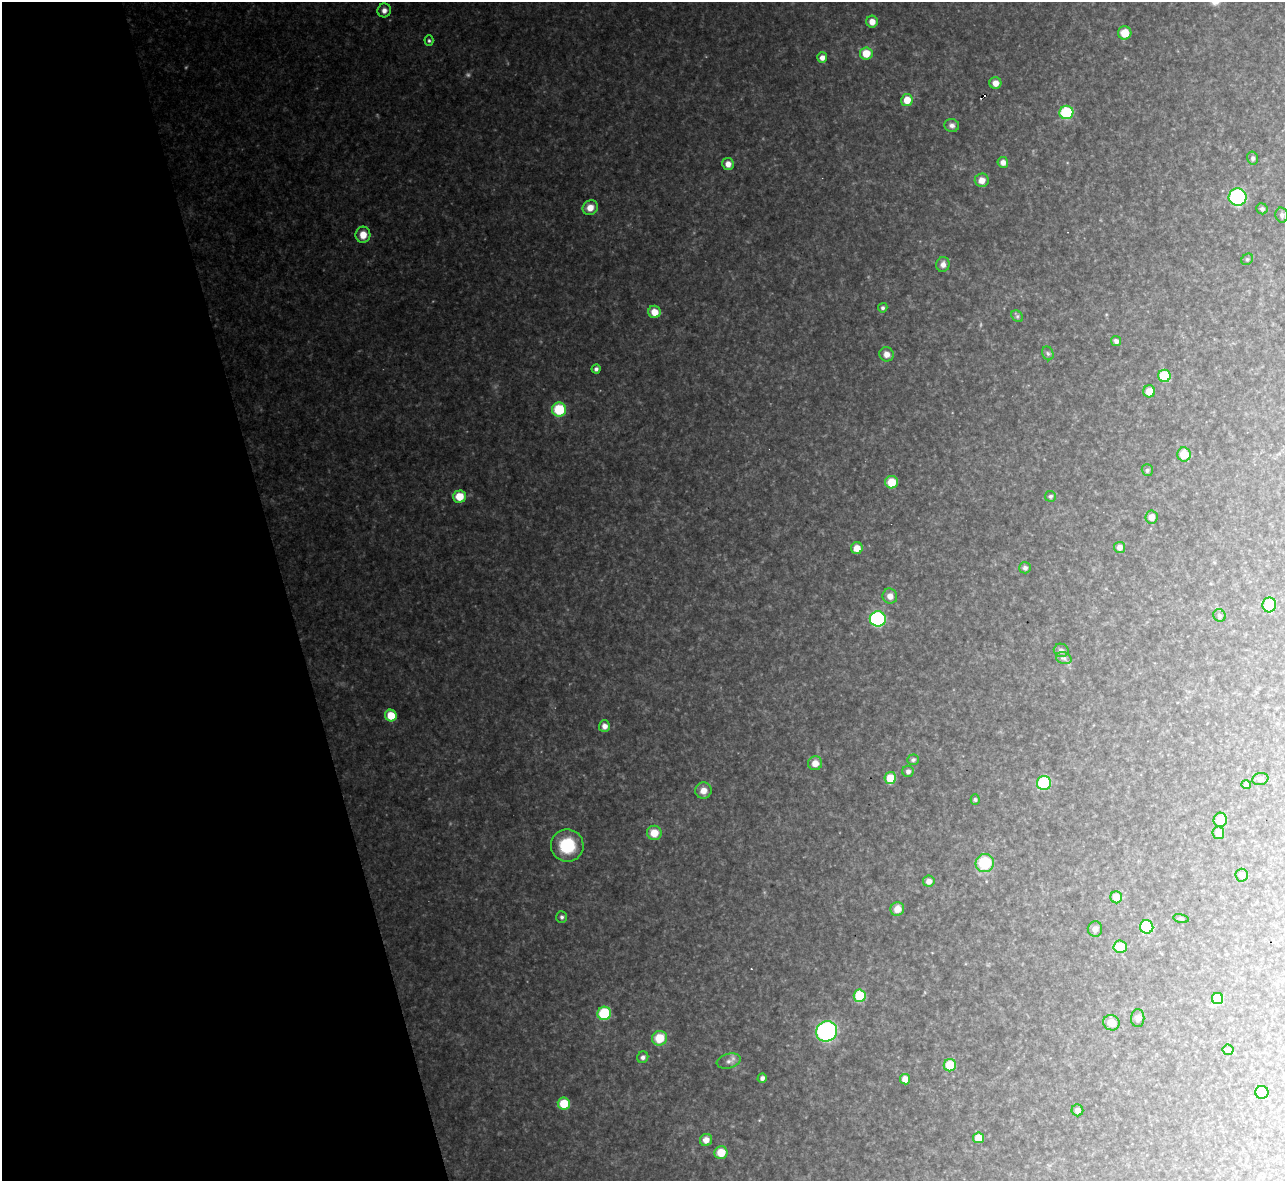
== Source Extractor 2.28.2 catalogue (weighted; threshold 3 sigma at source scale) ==
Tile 5 of 4 x 4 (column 1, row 2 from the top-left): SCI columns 1-1283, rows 2499-3677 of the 5133 x 5115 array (HDU 1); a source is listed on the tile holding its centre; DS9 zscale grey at full resolution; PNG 1287 x 1183 px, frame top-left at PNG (2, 2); each listed source drawn as its Kron ellipse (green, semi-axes under 4 px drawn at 4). Shown black and unused: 22% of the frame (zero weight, under 3 of 4 exposures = <1% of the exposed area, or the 3 px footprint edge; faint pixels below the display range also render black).
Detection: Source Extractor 2.28.2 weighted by HDU 2 'WHT'; one run over the whole footprint, this tile lists its part. Background 0.327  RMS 0.02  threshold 0.0884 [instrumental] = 3 sigma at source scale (4.5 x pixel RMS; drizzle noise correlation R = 1.50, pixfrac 1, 0.05/0.05 arcsec/px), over >= 5 px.
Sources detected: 92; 1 too faint to see at this stretch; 1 cosmic-ray / hot-pixel residue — neither listed nor drawn; the other 90 listed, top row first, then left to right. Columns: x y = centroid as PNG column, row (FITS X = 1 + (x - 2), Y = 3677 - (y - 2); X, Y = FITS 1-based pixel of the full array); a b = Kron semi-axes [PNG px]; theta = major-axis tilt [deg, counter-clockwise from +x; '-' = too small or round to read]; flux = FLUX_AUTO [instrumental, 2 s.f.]
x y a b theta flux
384 10 7 6 - 11
872 22 6 6 - 18
1125 33 7 6 - 31
429 41 5 4 - 3.3
866 53 6 6 - 34
822 57 5 5 - 10
995 83 6 6 - 16
907 100 6 6 - 28
1066 112 7 6 - 110
952 125 7 6 - 6.9
1253 158 6 5 - 5.3
1003 162 5 5 - 9.9
728 164 6 6 - 13
982 180 7 7 - 17
1238 197 9 8 - 230
590 208 8 7 - 20
1262 209 6 5 - 5.7
1282 215 7 6 - 5.7
363 235 8 7 - 24
1247 259 6 5 - 3.5
943 264 7 6 - 9.6
883 308 5 4 - 4.1
654 312 6 6 - 26
1017 316 6 5 - 3.7
1116 341 5 5 - 7.3
1048 353 7 5 -67 4.1
887 354 7 7 - 13
596 369 4 4 - 5.5
1164 376 6 6 - 80
1149 391 6 6 - 24
559 410 7 7 - 82
1184 454 7 6 - 39
1147 470 6 5 - 4.3
891 482 6 6 - 38
459 496 6 6 - 41
1050 496 5 5 - 3.9
1151 517 6 6 - 15
1119 547 5 5 - 10
857 548 6 6 - 19
1025 568 6 5 - 5.8
890 596 7 7 - 13
1269 605 7 7 - 65
1219 615 6 6 - 4.5
878 619 8 7 - 250
1061 650 7 6 - 7.8
1064 658 8 5 -19 6
391 715 6 5 - 41
604 726 6 5 - 11
913 760 6 5 - 4.6
815 763 7 7 - 19
908 771 5 5 - 7
890 778 6 5 - 41
1260 779 8 6 14 4.6
1044 783 7 7 - 85
1246 785 5 4 - 4.4
703 790 8 8 - 18
975 799 5 4 - 3.3
1220 820 7 6 - 29
654 833 7 7 - 30
1218 833 6 5 - 21
567 845 16 16 - 84
985 863 9 9 - 74
1242 875 6 6 - 12
929 881 6 5 - 11
1116 897 6 6 - 33
897 909 7 6 - 18
562 917 6 5 - 4.8
1181 918 8 4 -12 3.2
1147 927 7 6 - 87
1095 929 7 7 - 8.1
1120 947 7 6 - 41
860 996 6 6 - 94
1218 998 5 5 - 58
604 1013 7 6 - 100
1138 1018 9 6 89 6.4
1111 1023 8 7 - 23
827 1031 11 10 - 320
659 1038 8 7 - 43
1228 1050 5 5 - 7.2
643 1057 6 5 - 6.2
729 1061 12 7 13 10
950 1065 6 6 - 54
762 1078 5 4 - 6.7
905 1079 5 5 - 15
1262 1092 6 6 - 70
564 1104 6 6 - 56
1077 1110 6 5 - 8.9
978 1138 5 5 - 27
706 1140 6 6 - 14
721 1152 6 6 - 35